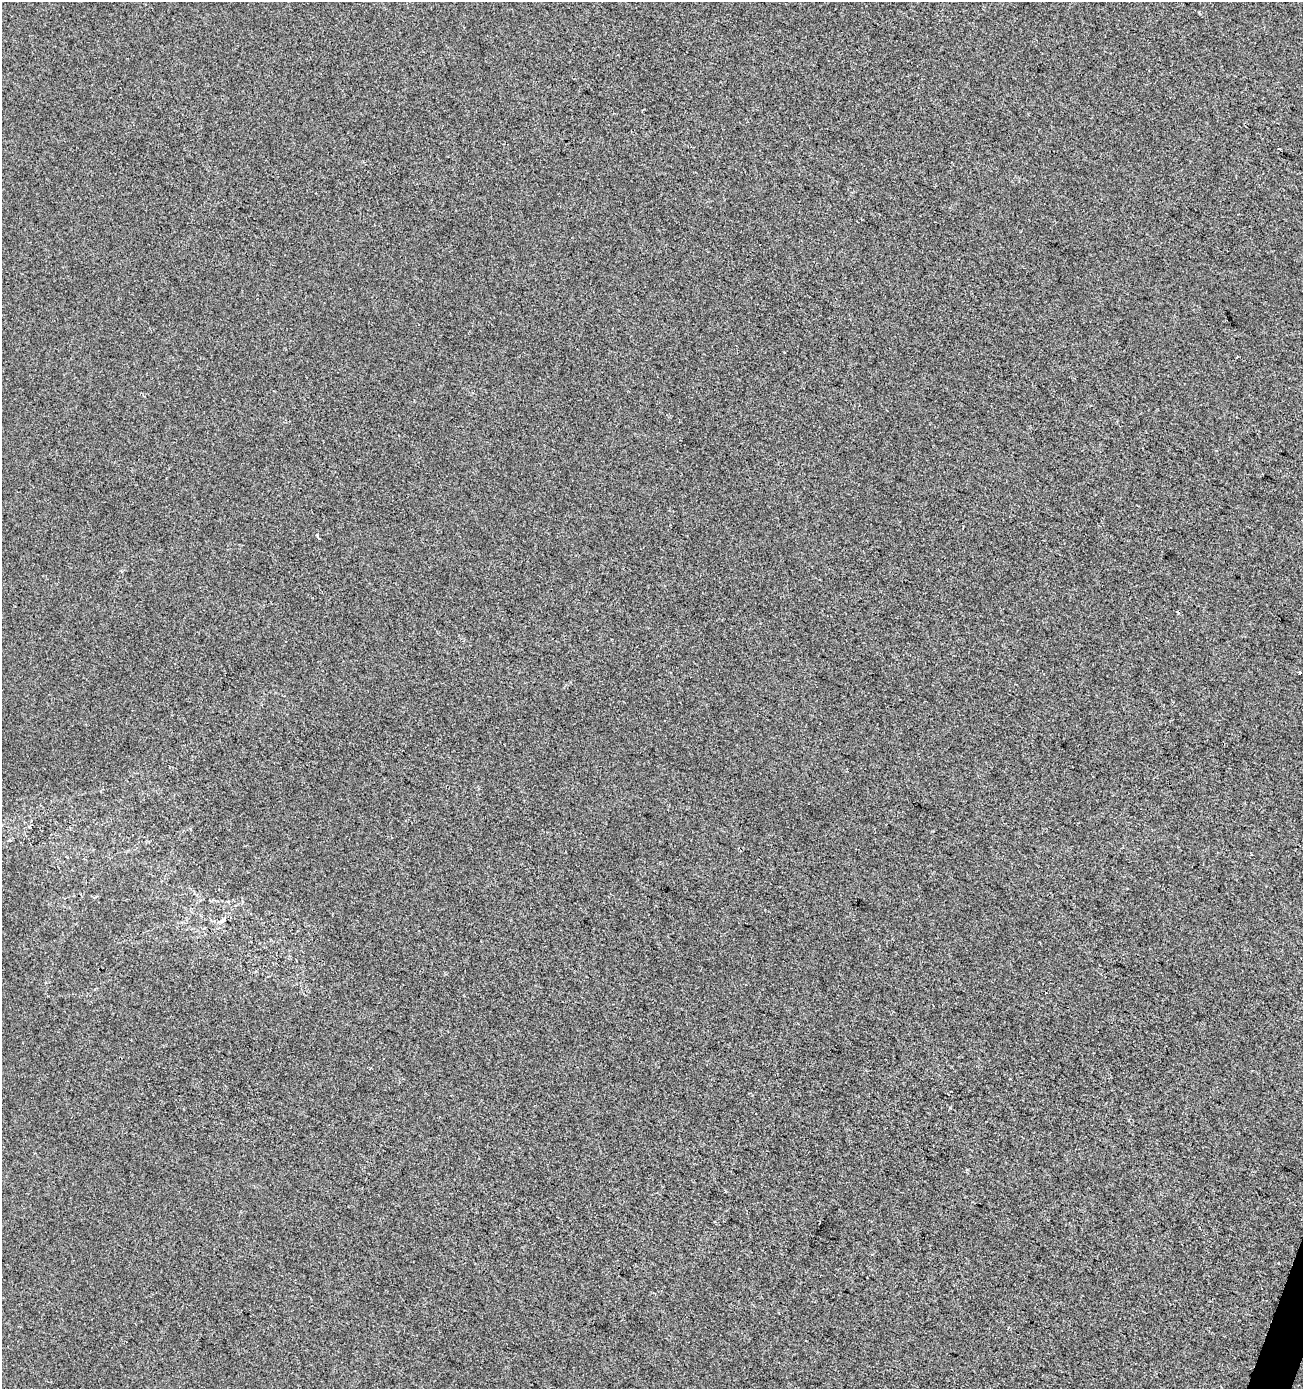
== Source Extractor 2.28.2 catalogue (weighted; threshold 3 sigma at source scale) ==
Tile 6 of 4 x 4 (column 2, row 2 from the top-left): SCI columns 1578-2878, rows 2776-4162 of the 5692 x 5559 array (HDU 1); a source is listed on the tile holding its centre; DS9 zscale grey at full resolution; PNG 1305 x 1391 px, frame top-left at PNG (2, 2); no overlay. Shown black and unused: <1% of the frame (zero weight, under 2 of 3 exposures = <1% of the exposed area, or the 3 px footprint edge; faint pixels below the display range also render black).
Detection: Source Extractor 2.28.2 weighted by HDU 2 'WHT'; one run over the whole footprint, this tile lists its part. Background 1.46e-04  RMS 0.0056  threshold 0.0254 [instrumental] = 3 sigma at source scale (4.5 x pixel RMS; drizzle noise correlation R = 1.50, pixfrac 1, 0.0396/0.0396 arcsec/px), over >= 5 px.
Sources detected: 6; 2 cosmic-ray / hot-pixel residue — not listed; the other 4 listed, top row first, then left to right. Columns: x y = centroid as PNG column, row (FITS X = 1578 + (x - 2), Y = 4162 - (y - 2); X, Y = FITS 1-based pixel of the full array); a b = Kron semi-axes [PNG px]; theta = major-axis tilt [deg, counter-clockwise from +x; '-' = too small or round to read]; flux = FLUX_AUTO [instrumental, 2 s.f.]
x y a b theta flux
1237 357 3 3 - 1.3
317 536 4 3 - 1.4
1299 672 3 3 - 2
222 921 9 5 24 1.8